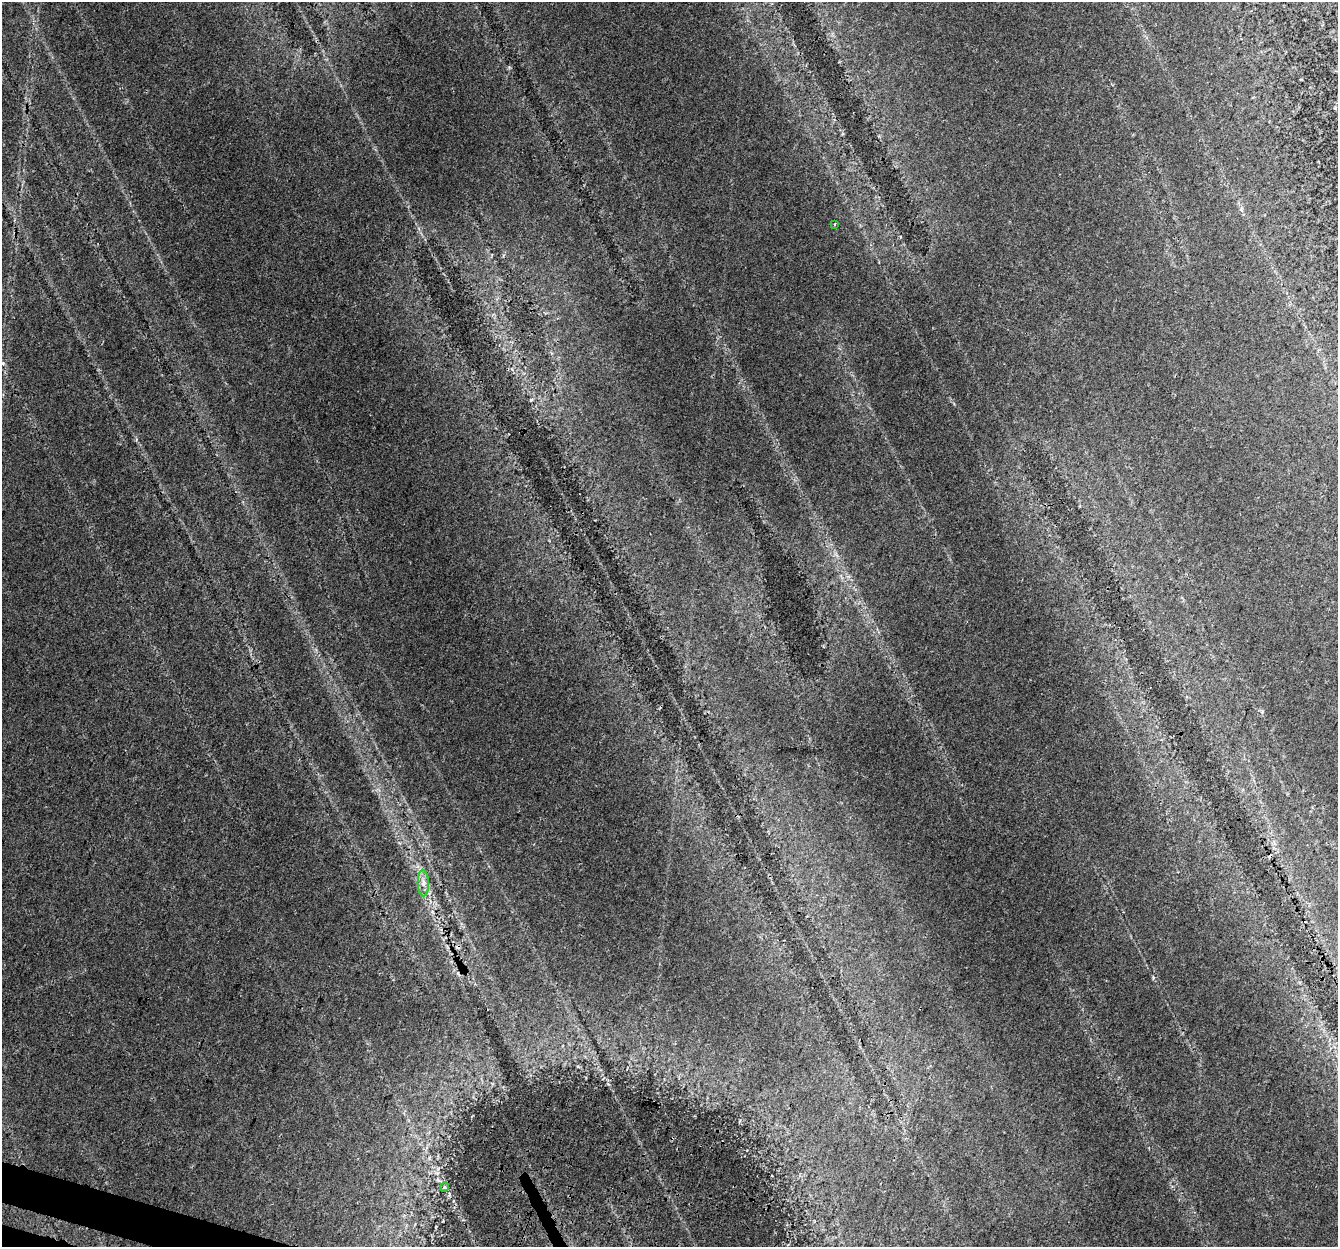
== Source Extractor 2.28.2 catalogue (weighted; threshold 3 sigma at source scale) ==
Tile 7 of 4 x 4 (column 3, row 2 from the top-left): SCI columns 2693-4028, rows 2762-4006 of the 5396 x 5588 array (HDU 1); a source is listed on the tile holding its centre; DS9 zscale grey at full resolution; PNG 1340 x 1249 px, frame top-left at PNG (2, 2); each listed source drawn as its Kron ellipse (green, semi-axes under 4 px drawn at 4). Shown black and unused: <1% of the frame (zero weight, under 3 of 4 exposures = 5% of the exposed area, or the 3 px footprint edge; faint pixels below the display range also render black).
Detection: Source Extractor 2.28.2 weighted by HDU 2 'WHT'; one run over the whole footprint, this tile lists its part. Background 0.0644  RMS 0.0051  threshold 0.0229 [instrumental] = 3 sigma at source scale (4.5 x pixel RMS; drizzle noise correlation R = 1.50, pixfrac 1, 0.0396/0.0396 arcsec/px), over >= 5 px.
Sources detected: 5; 2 cosmic-ray / hot-pixel residue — neither listed nor drawn; the other 3 listed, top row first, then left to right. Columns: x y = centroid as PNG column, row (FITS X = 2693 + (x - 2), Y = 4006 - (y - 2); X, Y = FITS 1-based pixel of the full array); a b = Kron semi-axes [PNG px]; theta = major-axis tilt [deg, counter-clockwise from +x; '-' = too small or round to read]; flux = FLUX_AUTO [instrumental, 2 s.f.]
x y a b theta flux
834 224 3 2 - 0.46
423 883 13 5 -88 3.1
445 1187 5 3 - 0.46